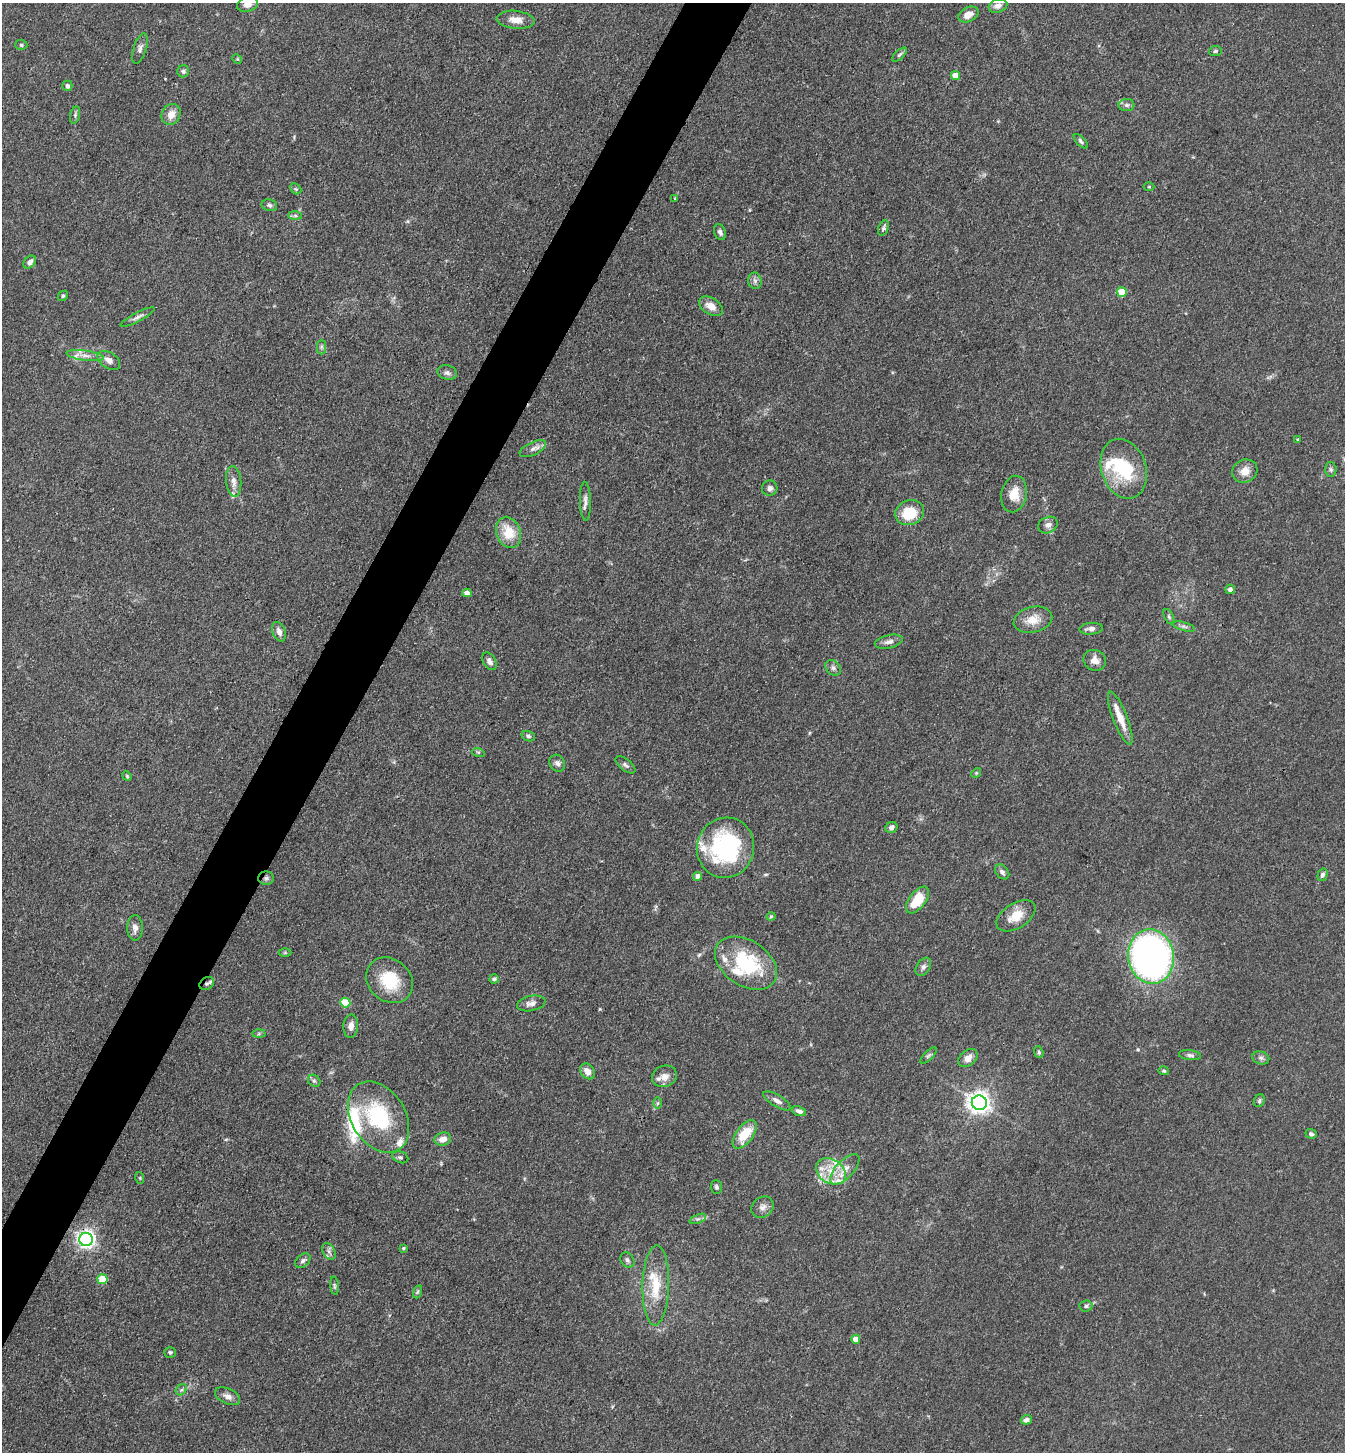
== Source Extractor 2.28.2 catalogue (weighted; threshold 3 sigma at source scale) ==
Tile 7 of 4 x 4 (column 3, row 2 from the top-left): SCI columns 2974-4316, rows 2901-4350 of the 5807 x 5801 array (HDU 1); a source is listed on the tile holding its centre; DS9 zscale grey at full resolution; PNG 1347 x 1454 px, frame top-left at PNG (2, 3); each listed source drawn as its Kron ellipse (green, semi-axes under 4 px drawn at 4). Shown black and unused: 4% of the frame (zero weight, under 3 of 4 exposures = <1% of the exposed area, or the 3 px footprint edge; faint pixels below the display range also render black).
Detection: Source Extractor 2.28.2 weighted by HDU 2 'WHT'; one run over the whole footprint, this tile lists its part. Background 0.0739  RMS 0.0061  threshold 0.0276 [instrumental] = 3 sigma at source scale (4.5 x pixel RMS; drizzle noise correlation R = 1.50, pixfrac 1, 0.05/0.05 arcsec/px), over >= 5 px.
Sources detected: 139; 1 too faint to see at this stretch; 1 inside a brighter object's white glare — neither listed nor drawn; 13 inside a brighter listed object's ellipse — not listed separately; the other 124 listed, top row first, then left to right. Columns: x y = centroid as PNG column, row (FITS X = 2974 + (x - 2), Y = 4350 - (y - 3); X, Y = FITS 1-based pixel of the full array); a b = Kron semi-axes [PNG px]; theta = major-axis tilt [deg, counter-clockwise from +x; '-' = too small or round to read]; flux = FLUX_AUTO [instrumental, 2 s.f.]
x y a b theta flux
248 4 10 7 15 3.9
998 6 9 6 17 3.4
968 14 11 7 27 5.3
516 20 19 9 -6 6.6
21 45 6 5 - 0.97
140 49 16 6 72 2.8
1215 51 6 5 - 1.1
899 55 9 4 44 1.3
237 59 5 4 - 0.75
183 71 6 6 - 1.6
956 76 4 4 - 10
67 86 5 5 - 1.8
1127 105 8 6 -1 1.8
171 114 11 9 57 5.8
75 115 9 5 77 1.3
1081 141 9 4 -47 1.4
1149 187 5 3 - 0.58
296 189 6 4 -44 0.96
675 198 4 3 - 0.51
269 205 8 6 -12 1.7
295 216 7 4 -1 1.3
883 228 8 5 68 1.4
720 232 8 5 -68 2.4
30 262 7 5 50 2.3
755 281 8 7 - 2
1122 292 5 5 - 17
63 296 5 4 - 0.93
711 306 13 8 -34 5.8
138 317 19 4 28 2.7
321 347 7 4 -90 1.4
85 355 19 5 -7 4
109 360 12 8 -34 3.9
447 373 10 7 -13 2.3
1298 440 4 4 - 0.68
533 449 14 6 26 3.1
1124 469 30 22 -72 40
1331 469 7 5 -87 1.4
1245 471 13 11 26 6.3
234 481 15 7 -85 4
770 488 8 7 - 2.2
1014 494 18 12 78 10
585 501 19 5 -89 3.2
910 513 15 12 23 19
1048 525 10 8 26 3.3
509 532 16 12 -70 14
1230 589 5 4 - 2.7
467 593 4 4 - 5.3
1169 617 8 4 -64 1.3
1033 620 19 13 14 9.6
1184 627 11 3 -15 1.6
1091 629 12 5 5 3
279 632 10 6 -70 3.5
889 642 14 6 13 3.1
1095 660 11 10 - 4.8
489 661 9 6 -58 2.8
833 668 9 6 -45 2
1120 718 28 7 -69 10
528 736 7 5 -17 1.2
478 752 6 4 -18 0.82
557 763 9 7 -55 2.4
625 765 12 5 -38 1.8
976 773 5 4 - 0.69
127 776 5 4 - 0.71
891 827 6 5 - 2.6
726 848 30 28 73 79
1002 872 8 6 -48 2
1322 875 6 5 - 1.7
698 876 4 4 - 3.9
266 878 8 6 0 1.7
917 900 16 8 52 17
771 916 4 4 - 0.7
1016 916 21 12 32 11
135 928 12 8 -89 3.5
285 952 6 4 0 0.8
1151 956 27 23 -80 270
746 963 34 22 -34 46
923 967 10 6 57 2.2
494 979 5 4 - 1.4
390 980 25 21 -40 25
207 983 8 6 33 1.9
345 1003 5 4 - 19
531 1003 14 7 12 3.6
351 1026 12 7 85 3.8
259 1034 6 4 2 1
1039 1052 6 4 -69 0.99
1190 1055 11 5 -7 1.7
928 1056 10 4 44 1.3
968 1058 11 7 38 4.6
1261 1058 8 6 -14 1.9
587 1071 8 6 -53 5.1
1164 1071 5 3 - 0.8
664 1076 13 10 23 4.8
314 1081 7 5 -42 1.3
777 1101 15 6 -31 3
1259 1101 6 5 - 1.3
658 1103 6 4 88 0.86
979 1103 7 7 - 440
799 1111 7 4 -22 2.2
378 1117 38 27 -58 52
745 1134 17 8 53 16
1311 1134 6 4 -19 1.2
443 1139 8 6 14 5.1
400 1157 8 5 -19 1.4
845 1169 19 9 46 7.1
831 1171 16 12 -32 12
140 1178 6 3 -72 0.74
716 1187 7 5 -87 1.4
762 1207 12 10 37 3.5
698 1219 9 4 22 1.4
86 1239 6 6 - 280
403 1248 3 3 - 1
329 1251 9 6 -63 2
627 1260 8 6 -51 1.7
303 1261 8 6 41 1.8
102 1279 5 5 - 17
656 1285 40 13 88 20
335 1286 9 3 -85 0.97
417 1292 6 4 71 0.95
1086 1306 6 5 - 1.2
856 1339 4 4 - 5.6
170 1352 6 5 - 1.4
181 1390 6 4 43 1.2
228 1396 13 7 -24 3.5
1026 1420 5 4 - 2.3
Overlapping masked pixels (flux is a lower limit): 3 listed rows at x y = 266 878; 207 983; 86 1239
Isophote crosses this tile's border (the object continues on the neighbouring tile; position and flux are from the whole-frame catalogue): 1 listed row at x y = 248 4